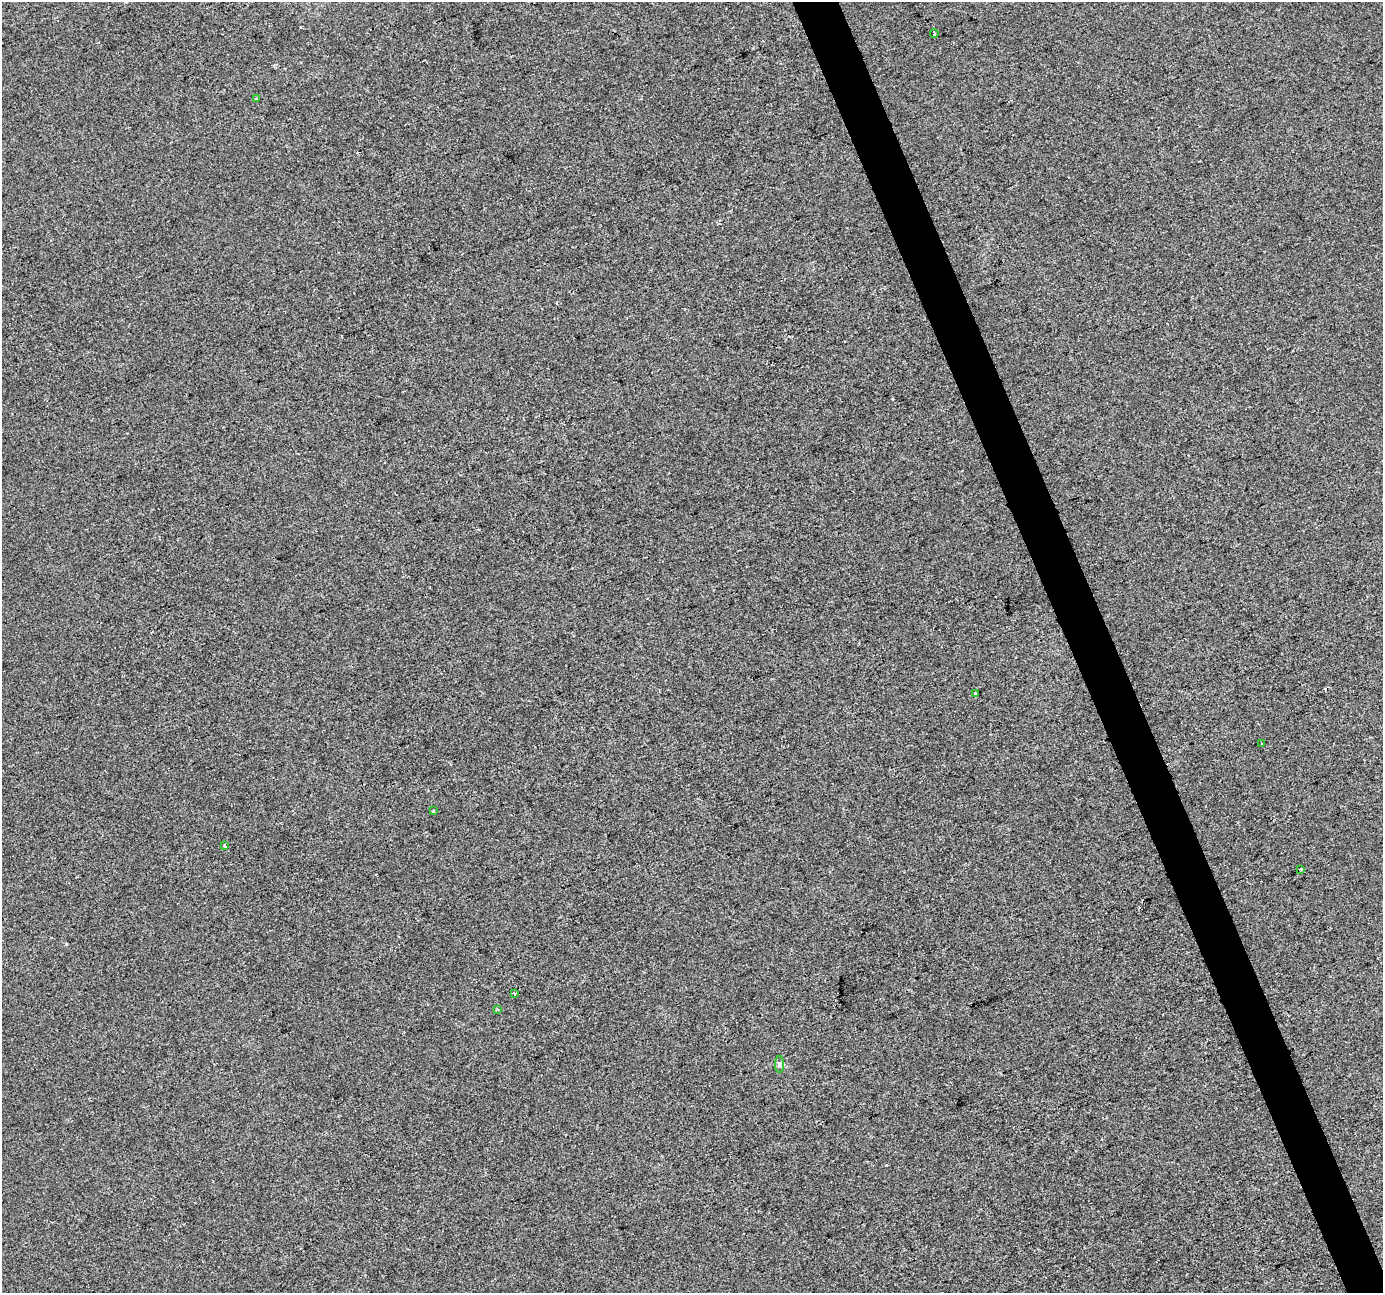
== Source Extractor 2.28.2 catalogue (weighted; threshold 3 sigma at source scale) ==
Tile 6 of 4 x 4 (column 2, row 2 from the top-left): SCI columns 1384-2764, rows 2713-4003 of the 5527 x 5369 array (HDU 1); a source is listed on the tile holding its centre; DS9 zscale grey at full resolution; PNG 1385 x 1295 px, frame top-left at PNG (2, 2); each listed source drawn as its Kron ellipse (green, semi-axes under 4 px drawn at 4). Shown black and unused: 3% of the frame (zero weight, under 2 of 3 exposures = <1% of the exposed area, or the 3 px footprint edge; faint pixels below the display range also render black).
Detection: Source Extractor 2.28.2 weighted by HDU 2 'WHT'; one run over the whole footprint, this tile lists its part. Background 4.48e-04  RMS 0.0058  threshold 0.0261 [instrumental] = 3 sigma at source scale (4.5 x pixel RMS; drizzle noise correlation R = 1.50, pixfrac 1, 0.0396/0.0396 arcsec/px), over >= 5 px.
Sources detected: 13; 3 cosmic-ray / hot-pixel residue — neither listed nor drawn; the other 10 listed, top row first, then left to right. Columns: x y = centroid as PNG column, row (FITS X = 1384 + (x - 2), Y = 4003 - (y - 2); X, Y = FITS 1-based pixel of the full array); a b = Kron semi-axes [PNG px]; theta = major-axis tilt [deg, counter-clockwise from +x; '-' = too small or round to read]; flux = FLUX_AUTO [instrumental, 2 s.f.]
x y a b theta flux
934 33 4 3 - 2.6
256 98 3 2 - 1
975 694 3 2 - 0.72
1261 744 3 3 - 1
433 811 3 3 - 1.7
225 846 3 3 - 8.6
1301 869 3 3 - 1.9
514 993 3 3 - 1.1
497 1010 3 3 - 0.76
779 1064 8 4 89 1.1
Unlisted compact peaks at least as high as the median listed source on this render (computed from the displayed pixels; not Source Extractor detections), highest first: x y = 66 944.